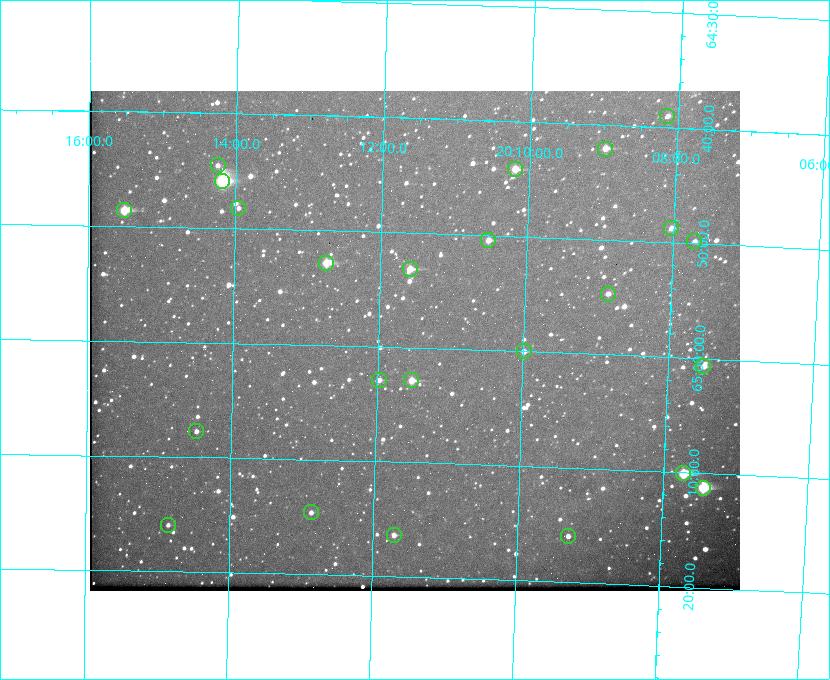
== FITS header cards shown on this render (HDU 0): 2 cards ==
NAXIS1  =                  650
NAXIS2  =                  500

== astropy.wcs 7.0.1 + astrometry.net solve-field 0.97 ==
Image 650 x 500 px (HDU 0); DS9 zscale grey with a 90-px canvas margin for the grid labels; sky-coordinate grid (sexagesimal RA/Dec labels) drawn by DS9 from the SOLVED WCS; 24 Tycho-2 reference stars matched to detected sources circled (green)
Header WCS: none
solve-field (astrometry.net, Tycho-2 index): SOLVED blind (the file carries no WCS)
Solved WCS: RA---TAN-SIP/DEC--TAN-SIP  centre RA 20:11:30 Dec +64:59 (302.87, +64.99 deg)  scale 5.23 arcsec/px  FOV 56.7' x 43.6'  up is +178 deg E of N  parity flipped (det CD > 0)
(file carries no celestial WCS; the grid is the blind solution)
Tycho-2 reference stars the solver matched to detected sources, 24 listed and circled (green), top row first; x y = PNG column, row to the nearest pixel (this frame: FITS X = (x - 90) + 1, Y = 500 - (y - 91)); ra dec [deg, ICRS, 3 dp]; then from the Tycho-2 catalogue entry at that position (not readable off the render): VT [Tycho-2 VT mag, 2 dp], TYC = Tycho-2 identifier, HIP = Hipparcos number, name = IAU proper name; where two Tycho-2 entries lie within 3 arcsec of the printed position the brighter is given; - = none
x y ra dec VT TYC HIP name
667 116 302.037 +64.650 10.88 4240-708-1 - -
605 149 302.245 +64.701 10.15 4240-635-1 - -
218 165 303.562 +64.742 10.88 4240-278-1 - -
515 169 302.549 +64.736 9.65 4240-950-1 - -
222 181 303.544 +64.765 7.36 4240-620-1 99731 -
238 208 303.488 +64.804 11.29 4240-68-1 - -
124 210 303.878 +64.810 8.93 4240-794-1 - -
671 228 302.008 +64.813 10.38 4240-809-1 - -
488 240 302.633 +64.841 10.69 4240-985-1 - -
694 241 301.927 +64.830 11.16 4240-869-1 - -
326 263 303.184 +64.880 9.02 4240-488-1 - -
410 269 302.897 +64.886 9.40 4240-717-1 - -
608 294 302.216 +64.912 11.03 4240-1279-1 - -
524 351 302.498 +65.000 11.22 4240-149-1 - -
703 366 301.878 +65.011 10.80 4240-59-1 - -
379 380 302.992 +65.048 11.44 4240-88-1 - -
411 380 302.882 +65.048 10.25 4240-98-1 - -
196 431 303.620 +65.129 11.18 4240-34-1 - -
683 473 301.932 +65.168 8.01 4240-866-1 99147 -
703 488 301.862 +65.188 7.70 4240-604-1 99125 -
311 512 303.217 +65.244 11.17 4240-236-1 - -
168 525 303.713 +65.266 11.45 4240-564-1 - -
394 535 302.928 +65.273 10.74 4240-760-1 - -
568 536 302.323 +65.266 11.19 4240-188-1 - -